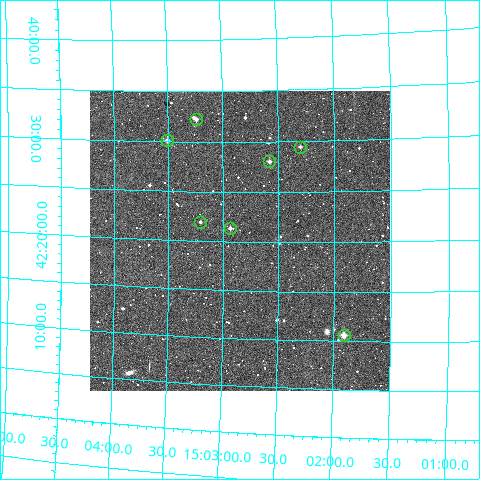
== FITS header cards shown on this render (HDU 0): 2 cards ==
NAXIS1  =                  300
NAXIS2  =                  300

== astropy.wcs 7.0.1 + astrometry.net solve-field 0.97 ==
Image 300 x 300 px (HDU 0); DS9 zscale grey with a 90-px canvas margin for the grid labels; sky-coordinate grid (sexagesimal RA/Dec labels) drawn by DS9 from the SOLVED WCS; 7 Tycho-2 reference stars matched to detected sources circled (green)
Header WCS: RA---TAN/DEC--TAN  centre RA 15:02:51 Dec +42:20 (225.71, +42.34 deg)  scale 6 arcsec/px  FOV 30.0' x 30.0'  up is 0 deg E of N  parity normal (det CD < 0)
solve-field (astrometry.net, Tycho-2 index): VERIFIED the header's WCS against the Tycho-2 star catalogue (verified at 2 index scales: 7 matches each, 0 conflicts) and refined it, rather than solving blind
Solved WCS: RA---TAN-SIP/DEC--TAN-SIP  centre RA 15:02:51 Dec +42:20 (225.71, +42.34 deg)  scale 6.02 x 6.1 arcsec/px (non-square pixels)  FOV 30.1' x 30.5'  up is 0 deg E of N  parity normal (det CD < 0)
The solver's refit moves the header's centre by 1.7 arcsec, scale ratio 1.003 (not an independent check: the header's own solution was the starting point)
Tycho-2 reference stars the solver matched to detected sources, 7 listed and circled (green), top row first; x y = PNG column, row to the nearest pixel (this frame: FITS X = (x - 90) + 1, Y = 300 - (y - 92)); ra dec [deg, ICRS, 3 dp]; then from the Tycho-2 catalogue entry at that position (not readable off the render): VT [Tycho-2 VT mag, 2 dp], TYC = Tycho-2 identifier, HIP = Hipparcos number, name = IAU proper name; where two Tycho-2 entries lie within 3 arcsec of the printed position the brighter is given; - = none
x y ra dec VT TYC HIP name
196 120 225.810 +42.537 10.96 3050-1093-1 - -
167 141 225.877 +42.502 10.96 3050-876-1 - -
300 148 225.575 +42.491 11.81 3047-208-1 - -
269 162 225.644 +42.468 10.90 3047-841-1 - -
200 223 225.801 +42.366 11.91 3047-344-1 - -
230 229 225.734 +42.356 11.24 3047-173-1 - -
344 336 225.478 +42.177 10.19 3047-441-1 - -